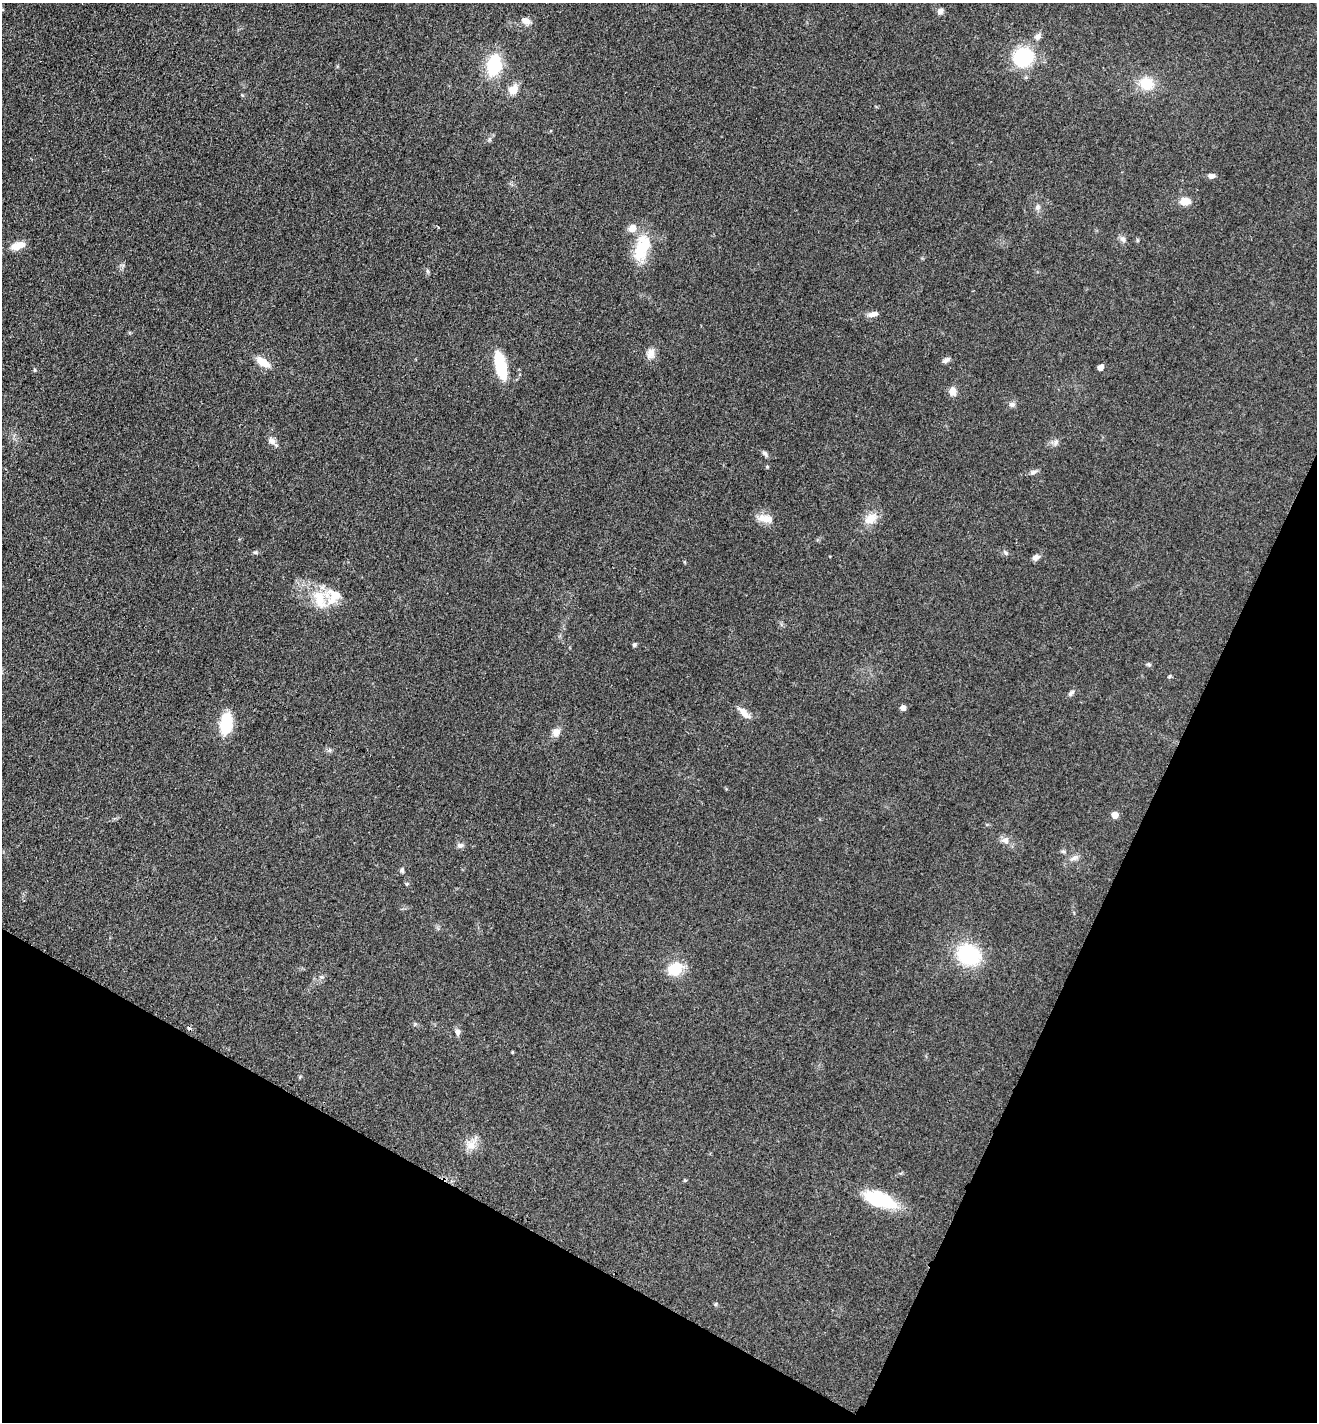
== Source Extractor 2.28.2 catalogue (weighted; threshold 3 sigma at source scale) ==
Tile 15 of 4 x 4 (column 3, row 4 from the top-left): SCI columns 2932-4246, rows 105-1524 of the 5880 x 5796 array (HDU 1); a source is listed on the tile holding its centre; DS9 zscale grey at full resolution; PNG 1319 x 1424 px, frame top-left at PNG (2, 3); no overlay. Shown black and unused: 23% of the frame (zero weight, under 3 of 4 exposures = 2% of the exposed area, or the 3 px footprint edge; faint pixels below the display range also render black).
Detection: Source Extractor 2.28.2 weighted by HDU 2 'WHT'; one run over the whole footprint, this tile lists its part. Background 0.0639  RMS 0.0058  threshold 0.026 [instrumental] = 3 sigma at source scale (4.5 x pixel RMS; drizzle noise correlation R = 1.50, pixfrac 1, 0.05/0.05 arcsec/px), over >= 5 px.
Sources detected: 62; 1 cosmic-ray / hot-pixel residue — not listed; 2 inside a brighter listed object's ellipse — not listed separately; the other 59 listed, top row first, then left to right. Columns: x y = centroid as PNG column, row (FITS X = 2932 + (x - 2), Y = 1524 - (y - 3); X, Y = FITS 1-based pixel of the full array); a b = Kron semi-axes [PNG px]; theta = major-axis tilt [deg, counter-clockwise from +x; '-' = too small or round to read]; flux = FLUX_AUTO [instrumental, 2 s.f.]
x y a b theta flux
940 11 8 7 - 2.2
526 21 11 8 -23 3.7
1038 37 8 7 - 2.6
1023 57 16 15 - 44
494 65 23 14 79 29
1147 84 12 11 - 16
513 90 11 9 52 6.4
242 95 6 3 -18 0.56
1211 176 8 6 -6 2.2
1185 201 9 7 5 7.4
1038 207 9 7 65 1.9
1123 239 9 7 -53 2.2
18 246 16 8 18 7.2
642 248 37 18 70 21
427 271 7 4 -88 0.91
873 314 13 6 12 3.1
651 353 13 10 68 4.2
946 360 9 5 33 2.1
263 362 15 7 -32 8.8
501 365 26 9 -77 30
1100 367 7 5 49 2.7
35 370 5 3 - 0.55
953 391 9 7 -78 5
1012 404 8 7 - 1.9
272 441 11 8 -44 2.8
1056 442 9 6 65 2
765 453 9 5 -45 1.5
767 467 5 4 - 0.6
1034 472 10 5 19 1.7
765 519 23 9 -9 6.4
871 519 20 12 36 7.7
255 552 6 5 - 1
1005 553 7 5 -43 1.2
1036 558 8 6 31 2.5
320 599 31 16 -70 15
634 645 5 4 - 1.1
1149 664 7 5 -21 0.96
1169 676 6 4 23 0.75
1071 693 10 5 46 1.7
903 708 5 4 - 3.6
744 712 17 7 -45 4.9
226 724 18 11 82 24
556 732 11 9 58 3.5
1115 815 5 5 - 7.3
1005 840 11 8 -6 3.2
460 845 9 7 12 1.9
1063 851 6 4 -2 0.89
1074 858 12 6 16 2.4
402 870 7 4 -88 1.1
407 884 5 5 - 0.7
969 955 20 16 -29 47
675 969 17 14 29 16
321 977 6 5 - 1.2
457 1032 7 6 - 2.5
512 1052 4 3 - 0.43
471 1145 15 12 56 6.1
685 1180 5 3 - 0.55
879 1199 29 14 -18 39
716 1304 6 4 89 0.76